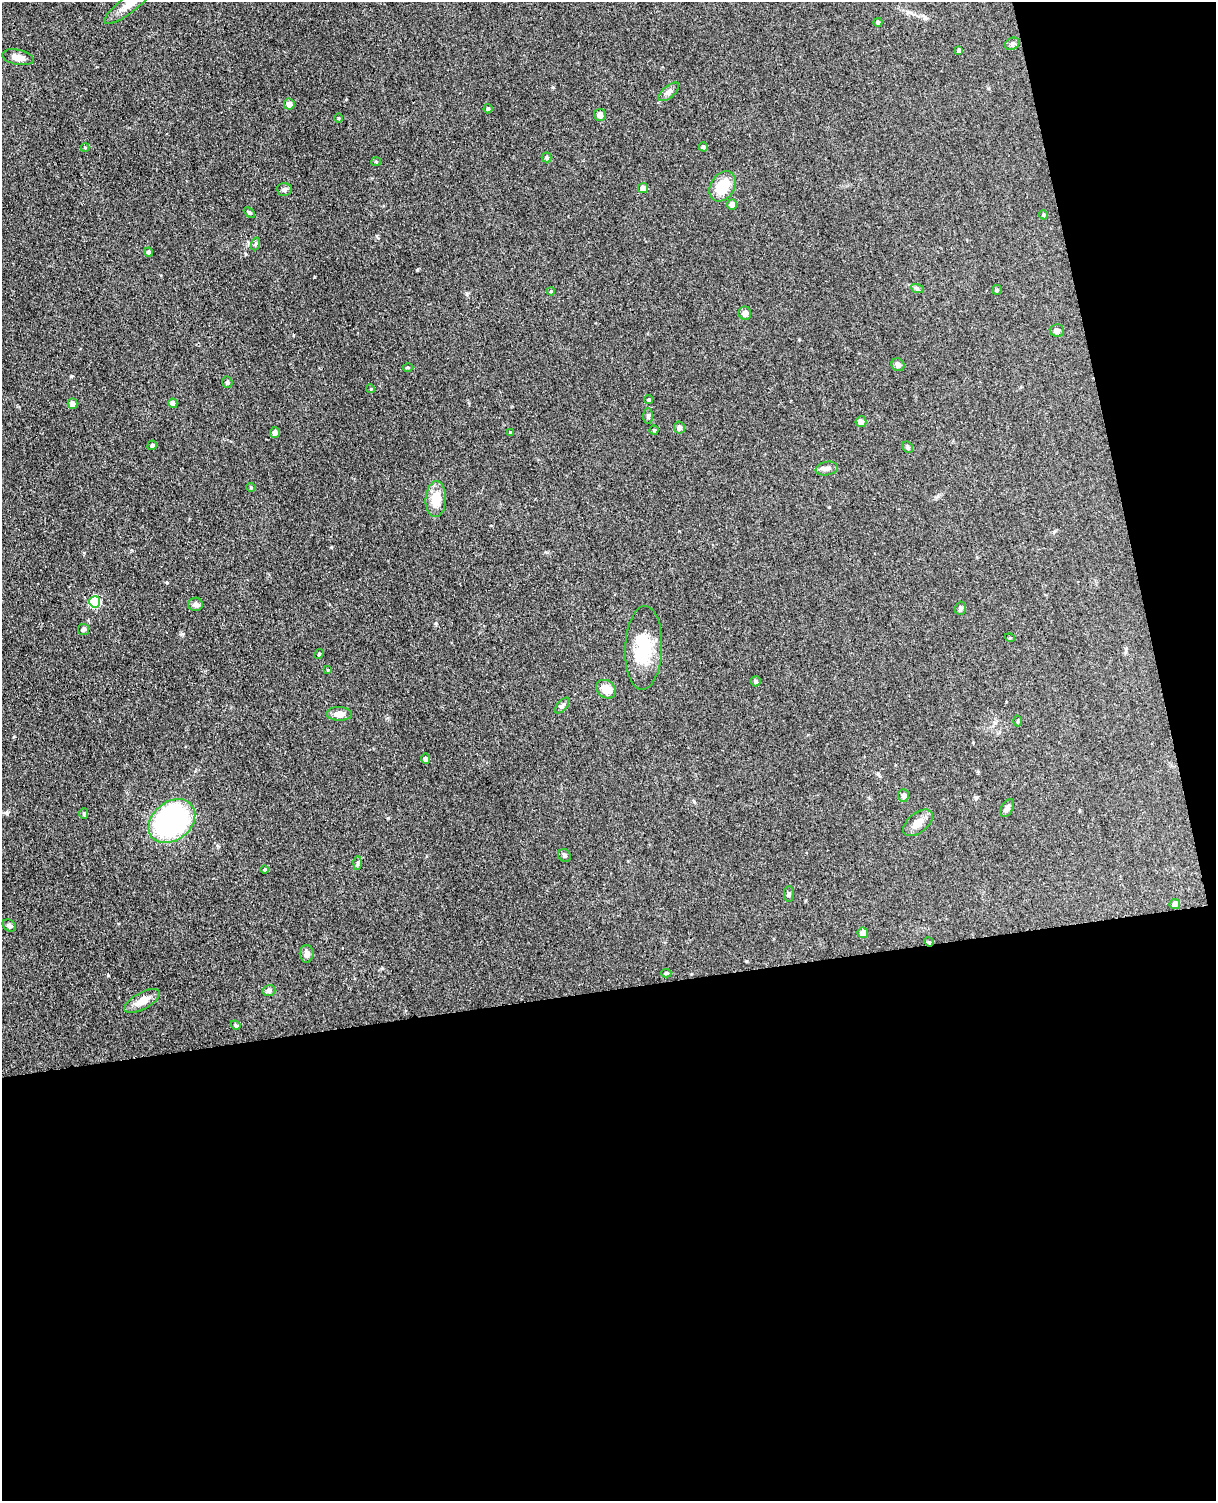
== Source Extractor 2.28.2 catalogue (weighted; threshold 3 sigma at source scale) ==
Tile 12 of 4 x 3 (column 4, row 3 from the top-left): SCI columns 3698-4911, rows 149-1647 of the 4967 x 4906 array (HDU 1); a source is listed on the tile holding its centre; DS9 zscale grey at full resolution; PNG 1218 x 1503 px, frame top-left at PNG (2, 2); each listed source drawn as its Kron ellipse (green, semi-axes under 4 px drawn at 4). Shown black and unused: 39% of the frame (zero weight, under 3 of 4 exposures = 5% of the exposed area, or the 3 px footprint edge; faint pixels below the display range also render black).
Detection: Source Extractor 2.28.2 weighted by HDU 2 'WHT'; one run over the whole footprint, this tile lists its part. Background 0.0701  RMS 0.0075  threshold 0.0339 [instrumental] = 3 sigma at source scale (4.5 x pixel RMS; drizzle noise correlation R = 1.50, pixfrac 1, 0.05/0.05 arcsec/px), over >= 5 px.
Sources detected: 78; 1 inside a brighter object's white glare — neither listed nor drawn; the other 77 listed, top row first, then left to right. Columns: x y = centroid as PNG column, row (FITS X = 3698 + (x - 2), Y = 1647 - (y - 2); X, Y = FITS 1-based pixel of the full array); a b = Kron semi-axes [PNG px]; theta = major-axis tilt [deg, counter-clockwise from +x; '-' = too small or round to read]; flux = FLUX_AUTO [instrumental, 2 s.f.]
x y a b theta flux
129 4 30 8 38 9.4
878 22 4 4 - 1.4
1012 44 7 6 - 1.7
959 50 4 4 - 1.4
18 57 16 7 -11 6.6
669 92 13 6 40 2.8
289 104 5 5 - 4.1
488 109 4 4 - 1.5
600 115 6 6 - 3.8
338 118 4 3 - 0.61
85 147 4 4 - 0.87
703 147 4 4 - 1.6
547 157 5 5 - 1.7
376 161 5 3 - 0.81
722 186 16 11 58 19
643 188 5 5 - 5.2
284 189 7 6 - 2
732 204 5 5 - 3.1
249 213 6 4 -44 1.3
1043 215 4 4 - 0.91
255 244 6 4 70 1.1
149 252 4 4 - 2.3
917 288 7 4 -20 1.3
997 290 4 4 - 0.96
551 291 4 3 - 0.71
745 313 6 6 - 3.8
1057 330 7 6 - 2.7
898 365 6 6 - 2.5
408 367 5 3 - 0.83
227 382 5 5 - 1.4
371 389 4 3 - 0.62
649 400 4 4 - 1
173 403 5 4 - 4.4
72 404 5 5 - 5.6
648 416 8 5 90 1.6
861 422 5 5 - 5
679 427 6 5 - 2.4
654 430 4 4 - 1
275 432 5 5 - 2.4
510 432 4 3 - 0.78
152 445 5 4 - 1.2
908 447 6 5 - 1.3
827 468 11 6 10 2.9
251 487 5 4 - 0.84
436 499 18 10 86 16
95 602 5 5 - 46
195 604 7 6 - 2.9
960 608 6 5 - 1.8
83 629 5 5 - 1.3
1010 638 5 3 - 0.71
644 648 42 18 88 31
319 654 5 4 - 0.96
328 670 4 3 - 0.57
755 681 5 5 - 1.5
606 689 11 8 -39 9.9
562 706 9 5 48 1.8
339 714 13 7 -2 5.1
1018 721 5 3 - 0.71
425 759 5 4 - 2.1
903 796 6 5 - 2.4
1007 808 10 6 59 2.4
84 813 5 4 - 1.1
172 821 26 19 39 150
918 823 17 9 38 6.2
564 855 7 6 - 1.5
358 863 6 4 88 1.3
265 869 4 4 - 1
789 894 8 5 -90 1.6
1175 904 5 5 - 3.7
9 925 7 5 -33 1.6
863 933 5 5 - 4.8
929 942 5 4 - 0.79
307 954 9 7 -89 3.6
666 973 5 4 - 1.1
269 990 6 5 - 2.7
142 1001 20 8 29 9
235 1025 5 3 - 1.1
Overlapping masked pixels (flux is a lower limit): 1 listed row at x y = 929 942
Isophote crosses this tile's border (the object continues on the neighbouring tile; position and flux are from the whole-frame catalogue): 1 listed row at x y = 129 4
Unlisted compact peaks at least as high as the median listed source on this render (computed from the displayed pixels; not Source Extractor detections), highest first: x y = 71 376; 108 975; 182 634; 388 818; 331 547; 467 294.